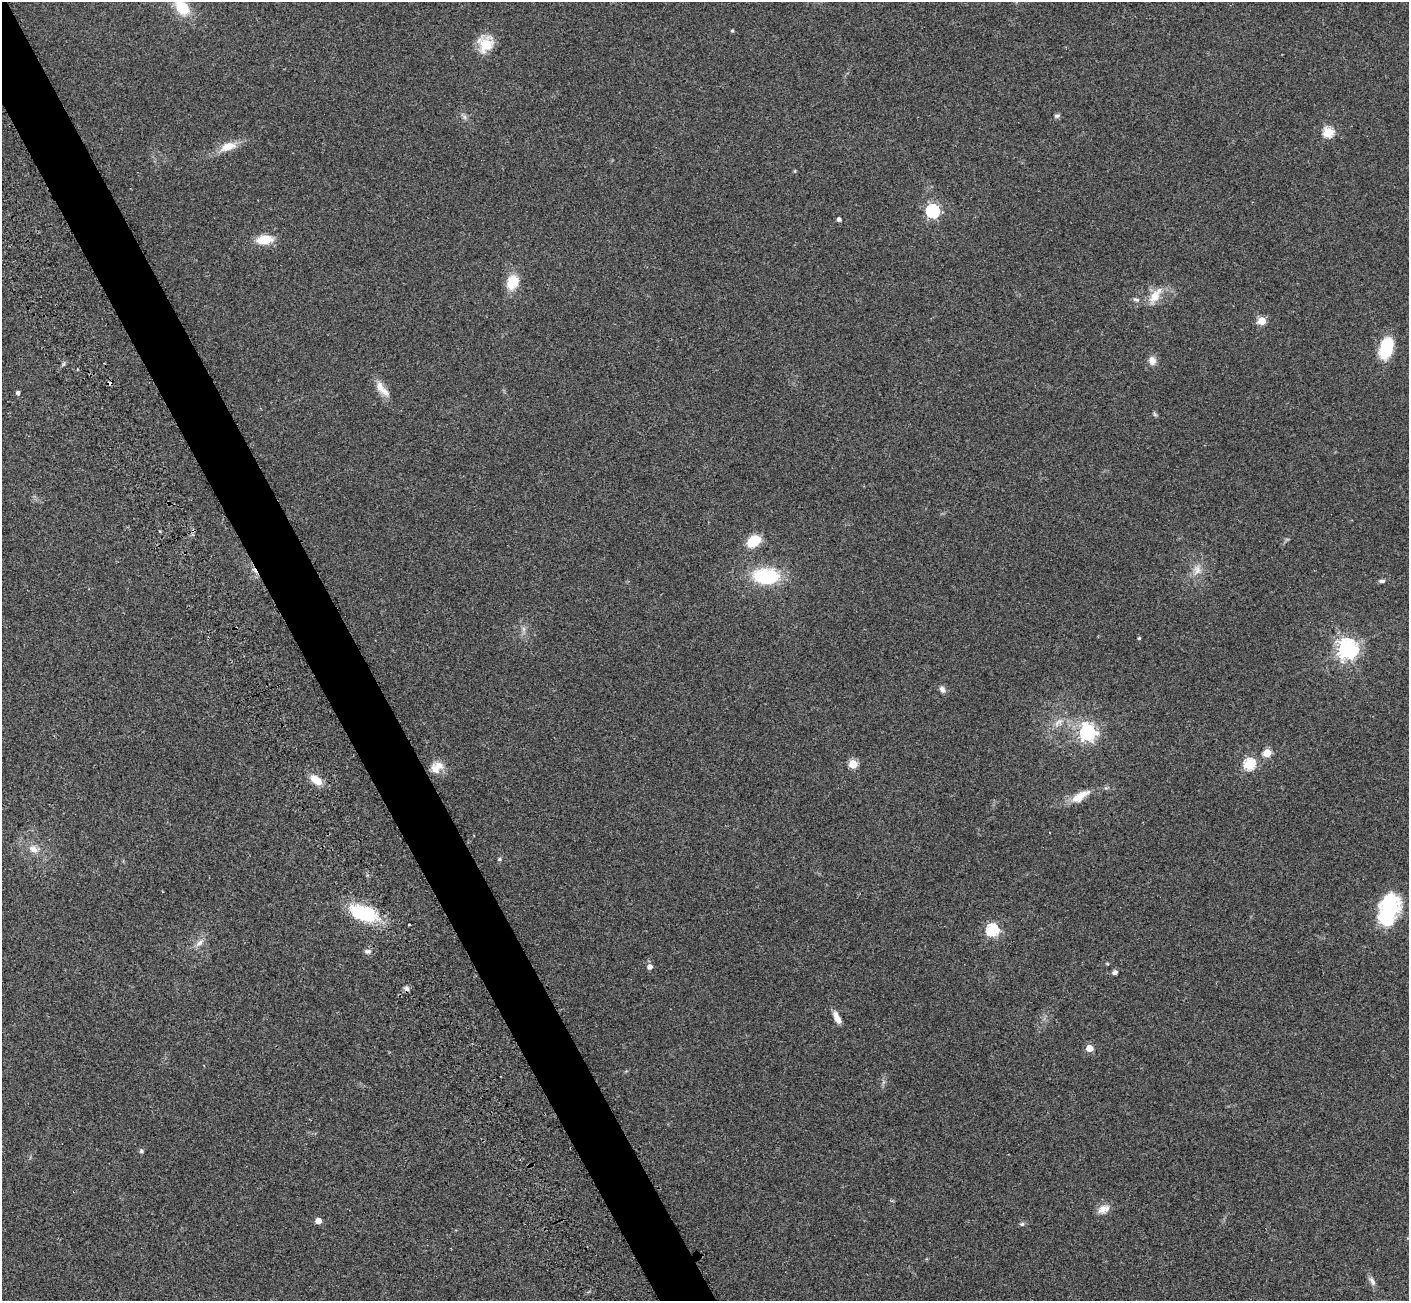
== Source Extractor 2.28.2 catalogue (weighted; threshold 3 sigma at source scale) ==
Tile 11 of 4 x 4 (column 3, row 3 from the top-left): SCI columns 2929-4335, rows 1690-2988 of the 5822 x 5851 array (HDU 1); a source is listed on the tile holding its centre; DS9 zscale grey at full resolution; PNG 1411 x 1303 px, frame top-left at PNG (2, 2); no overlay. Shown black and unused: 4% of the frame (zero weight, under 2 of 3 exposures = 7% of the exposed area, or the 3 px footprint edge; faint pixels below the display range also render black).
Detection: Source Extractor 2.28.2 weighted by HDU 2 'WHT'; one run over the whole footprint, this tile lists its part. Background 0.0562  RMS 0.0082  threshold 0.0368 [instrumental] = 3 sigma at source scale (4.5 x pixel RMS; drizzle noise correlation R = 1.50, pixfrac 1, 0.05/0.05 arcsec/px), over >= 5 px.
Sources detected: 56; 1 inside a brighter object's white glare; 2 cosmic-ray / hot-pixel residue — not listed; the other 53 listed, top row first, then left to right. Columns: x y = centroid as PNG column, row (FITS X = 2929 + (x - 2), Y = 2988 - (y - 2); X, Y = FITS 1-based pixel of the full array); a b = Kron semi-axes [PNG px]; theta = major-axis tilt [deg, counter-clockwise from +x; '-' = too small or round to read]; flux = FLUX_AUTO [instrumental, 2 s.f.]
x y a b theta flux
182 7 29 15 -52 25
732 31 4 3 - 1
486 44 20 17 78 17
1057 116 9 5 7 1.6
464 117 7 6 - 2
1328 132 5 5 - 64
228 147 23 11 18 12
795 171 5 3 - 0.74
932 211 6 6 - 150
839 219 4 4 - 2.6
264 239 14 8 6 20
513 282 14 11 69 19
1155 296 24 11 57 12
1136 299 10 5 -17 2
1262 321 5 5 - 32
1386 348 21 13 75 34
1152 361 11 9 -76 5.2
382 389 26 9 -47 8.9
18 392 4 3 - 5.7
1155 414 7 5 -59 1.2
753 541 13 9 36 21
1197 570 15 11 77 7.7
766 576 24 14 -2 55
1382 581 9 5 1 1.9
524 629 7 5 -89 2.1
1139 638 4 4 - 0.94
1347 649 7 7 - 480
942 689 10 7 -61 3
1058 722 17 7 42 6.2
1087 732 7 6 - 280
1267 753 5 5 - 28
853 764 5 5 - 34
1249 764 6 5 - 79
436 767 17 13 40 9.7
316 780 13 8 -35 12
1080 796 26 10 32 13
34 849 16 10 -21 8
499 859 6 4 16 1.1
1391 907 39 18 61 56
363 913 28 14 -12 56
992 930 6 6 - 110
200 943 15 7 46 4.8
368 951 10 7 1 2.7
650 967 5 5 - 4.3
1115 972 7 6 - 2.2
406 988 8 6 -33 2.4
837 1017 14 6 -64 7.1
1089 1048 5 5 - 18
141 1151 5 5 - 1.7
1103 1209 17 10 20 6.7
318 1221 5 4 - 9.5
1022 1224 6 5 - 1.5
1372 1281 13 6 -60 3.4
Isophote crosses this tile's border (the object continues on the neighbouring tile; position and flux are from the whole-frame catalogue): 1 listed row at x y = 182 7